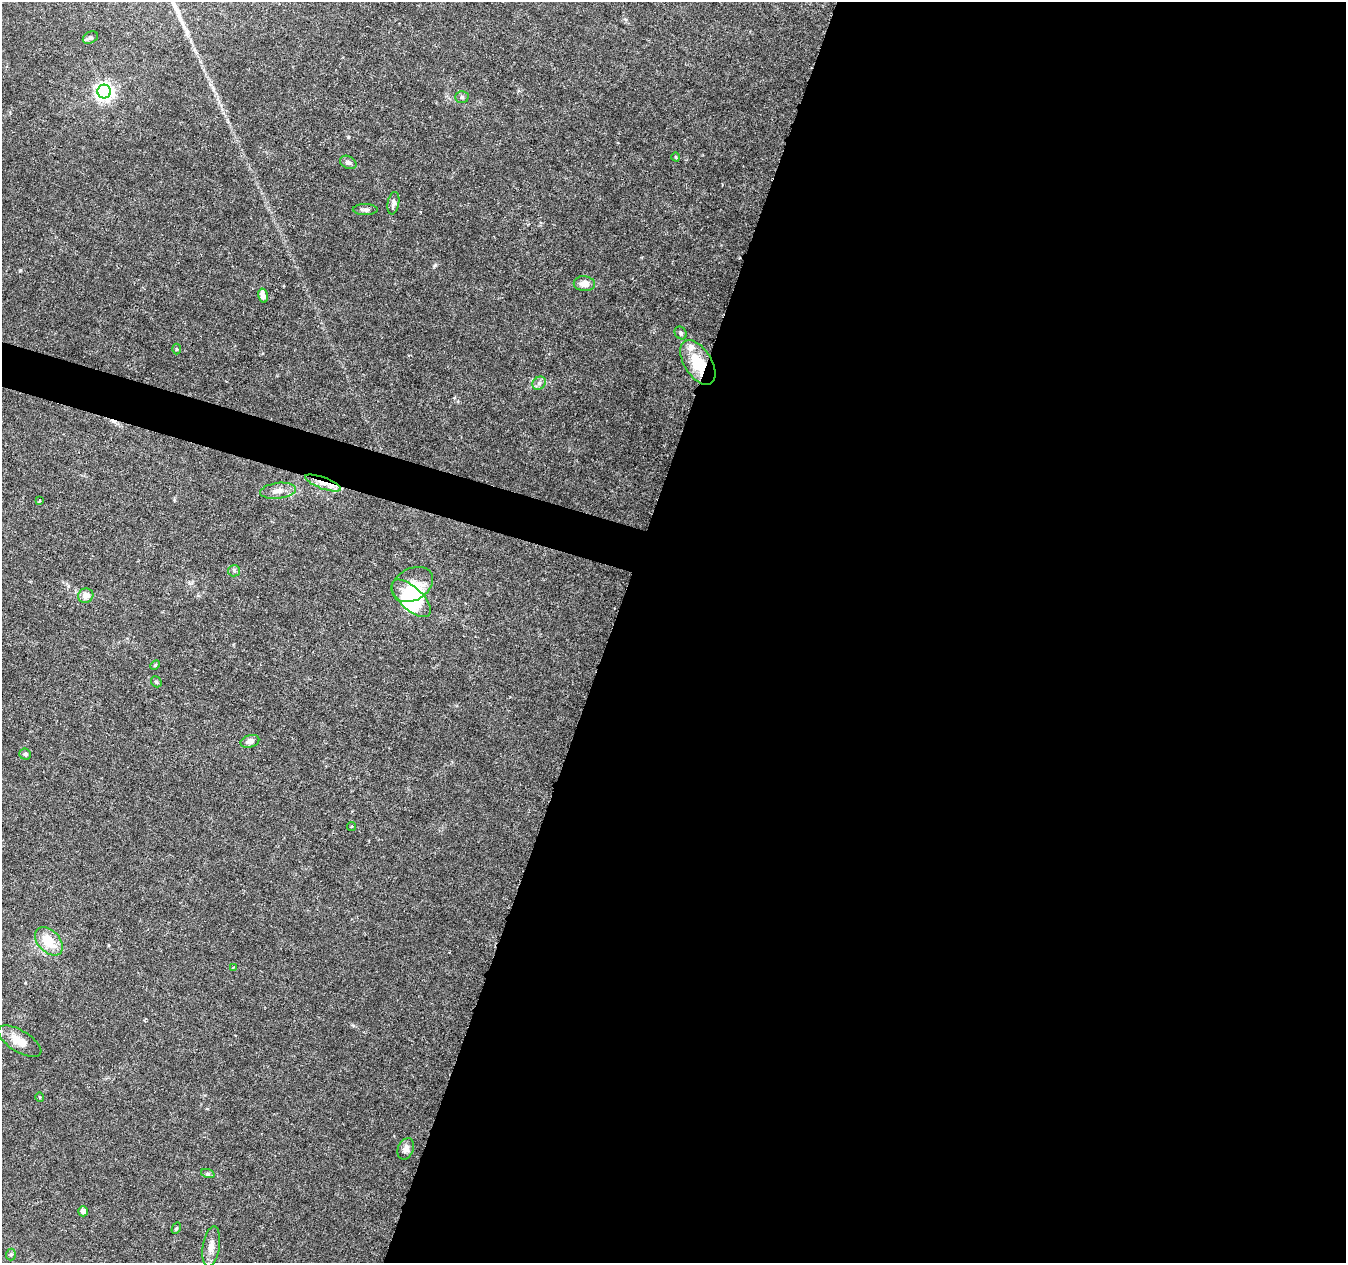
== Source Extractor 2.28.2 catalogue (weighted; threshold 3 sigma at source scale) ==
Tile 12 of 4 x 4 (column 4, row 3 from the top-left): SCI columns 4033-5376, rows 1477-2737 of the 5387 x 5538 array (HDU 1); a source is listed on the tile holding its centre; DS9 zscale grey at full resolution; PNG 1348 x 1265 px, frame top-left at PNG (2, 2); each listed source drawn as its Kron ellipse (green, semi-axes under 4 px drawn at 4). Shown black and unused: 56% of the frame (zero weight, under 3 of 6 exposures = <1% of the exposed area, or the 3 px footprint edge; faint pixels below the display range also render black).
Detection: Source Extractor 2.28.2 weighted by HDU 2 'WHT'; one run over the whole footprint, this tile lists its part. Background 0.0182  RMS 0.0016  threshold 0.00672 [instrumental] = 3 sigma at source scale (4.09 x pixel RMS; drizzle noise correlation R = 1.36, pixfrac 0.8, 0.0396/0.0396 arcsec/px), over >= 5 px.
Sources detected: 40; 2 inside a brighter object's white glare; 1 cosmic-ray / hot-pixel residue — neither listed nor drawn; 2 inside a brighter listed object's ellipse — not listed separately; the other 35 listed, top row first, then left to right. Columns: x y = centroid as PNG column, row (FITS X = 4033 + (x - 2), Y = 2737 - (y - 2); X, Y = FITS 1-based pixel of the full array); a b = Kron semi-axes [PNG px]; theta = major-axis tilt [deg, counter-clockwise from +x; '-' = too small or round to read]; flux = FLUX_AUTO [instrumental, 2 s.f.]
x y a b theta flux
90 38 8 5 27 0.44
104 91 7 7 - 65
462 97 7 5 -1 0.31
676 157 4 3 - 0.13
348 162 8 6 -26 0.51
393 203 11 5 79 0.57
365 210 12 5 -1 0.51
584 284 10 7 -3 1.3
263 296 7 4 -76 1.3
681 333 7 5 -52 0.33
177 349 5 3 - 0.15
698 363 25 13 -59 5.3
539 383 7 6 - 0.5
323 483 19 5 -20 1.4
278 491 18 8 7 1.3
39 501 3 3 - 0.16
234 571 6 5 - 0.3
412 584 22 16 30 3.2
86 596 8 7 - 1.1
411 598 24 11 -43 6.2
155 665 5 4 - 0.2
156 682 6 5 - 0.23
250 741 9 6 16 0.83
25 754 6 5 - 0.35
351 826 5 3 - 0.17
49 941 17 10 -46 3.6
233 967 3 2 - 0.19
20 1041 24 10 -32 2.6
40 1097 4 4 - 0.17
406 1149 11 8 66 0.75
208 1174 7 4 -18 0.26
83 1211 5 5 - 0.63
176 1228 6 4 59 0.19
211 1247 20 8 81 1.5
11 1254 6 5 - 0.26
Overlapping masked pixels (flux is a lower limit): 2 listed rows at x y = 698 363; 323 483
Unlisted compact peaks at least as high as the median listed source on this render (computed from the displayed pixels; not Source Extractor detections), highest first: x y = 435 265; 20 270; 348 137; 353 1025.